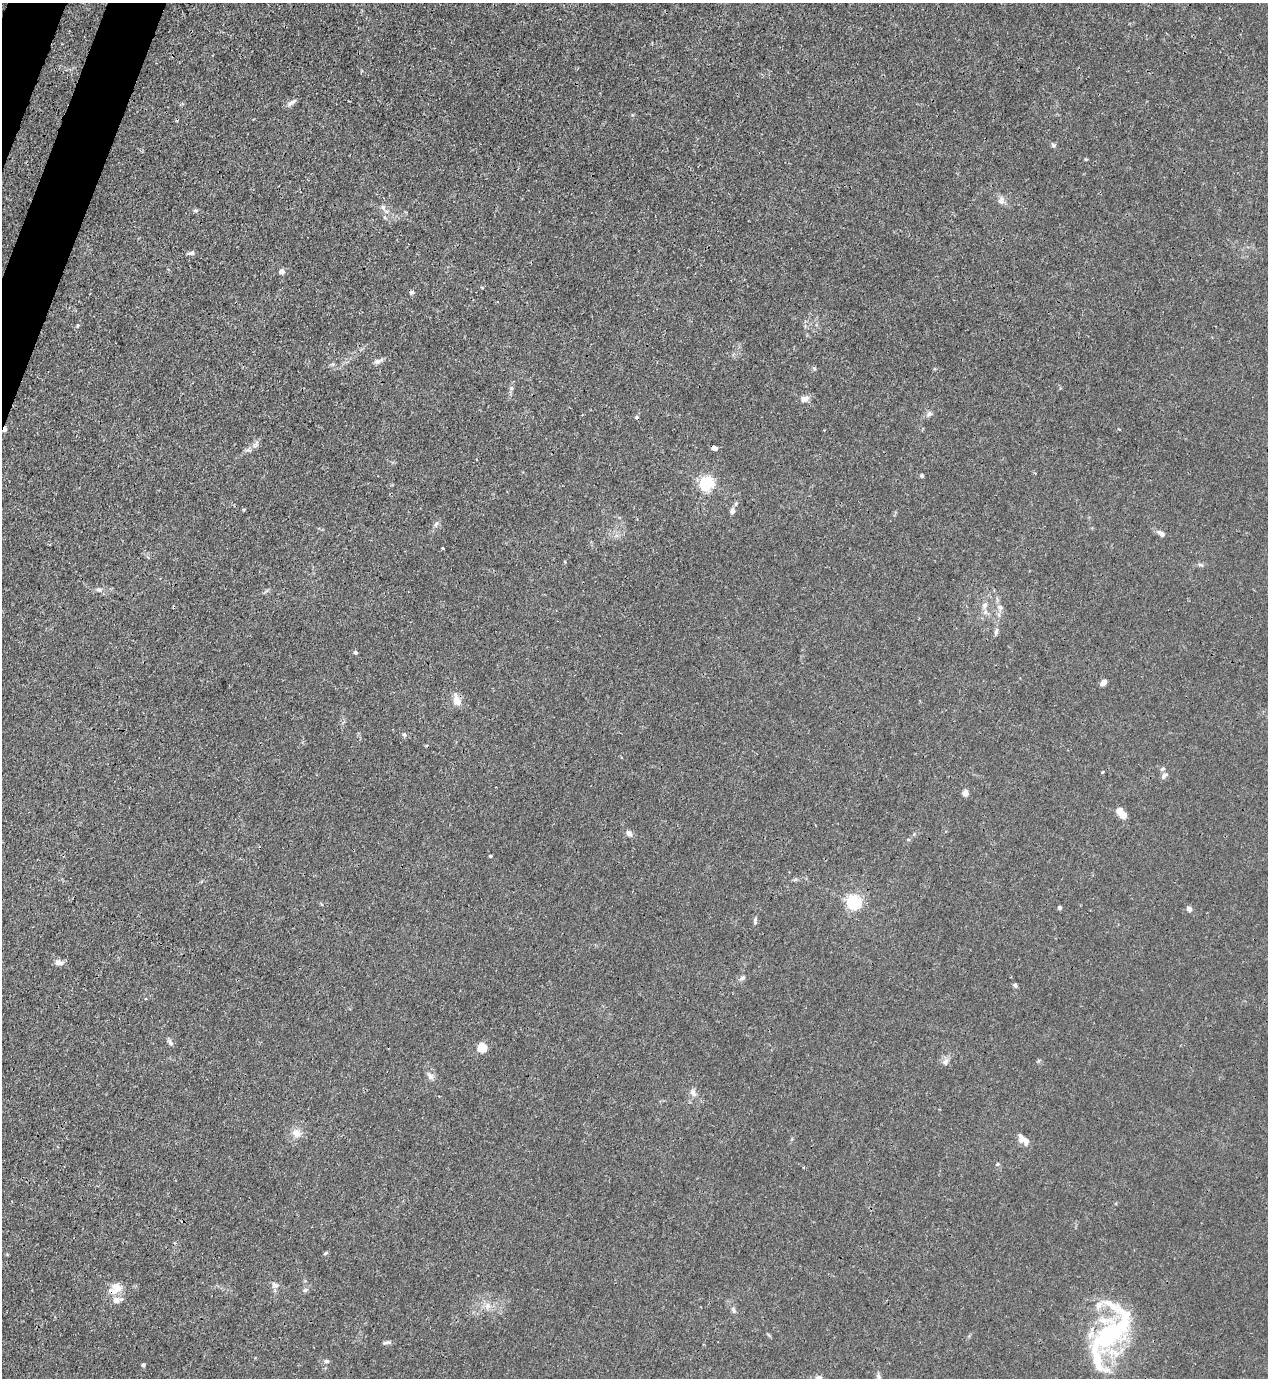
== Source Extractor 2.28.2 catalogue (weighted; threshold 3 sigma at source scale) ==
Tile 11 of 4 x 4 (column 3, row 3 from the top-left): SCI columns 2764-4029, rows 1421-2796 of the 5650 x 5590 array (HDU 1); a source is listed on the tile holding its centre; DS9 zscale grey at full resolution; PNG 1270 x 1380 px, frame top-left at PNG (2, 3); no overlay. Shown black and unused: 2% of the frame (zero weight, under 3 of 4 exposures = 7% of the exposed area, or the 3 px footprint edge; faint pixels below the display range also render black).
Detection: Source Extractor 2.28.2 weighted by HDU 2 'WHT'; one run over the whole footprint, this tile lists its part. Background 0.0192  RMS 0.0026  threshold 0.0119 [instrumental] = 3 sigma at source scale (4.5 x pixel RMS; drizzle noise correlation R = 1.50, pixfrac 1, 0.05/0.05 arcsec/px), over >= 5 px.
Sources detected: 75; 4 cosmic-ray / hot-pixel residue — not listed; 7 inside a brighter listed object's ellipse — not listed separately; the other 64 listed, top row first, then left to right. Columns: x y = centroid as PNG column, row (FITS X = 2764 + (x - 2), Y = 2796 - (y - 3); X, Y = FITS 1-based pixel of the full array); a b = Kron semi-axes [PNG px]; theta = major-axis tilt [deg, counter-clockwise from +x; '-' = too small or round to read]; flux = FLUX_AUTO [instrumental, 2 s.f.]
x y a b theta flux
291 103 14 5 35 0.99
1053 145 7 5 -15 0.5
1086 159 5 3 - 0.24
1001 201 11 9 -86 1.3
383 207 10 5 -64 0.87
196 210 8 4 0 0.48
191 253 8 5 5 0.75
281 272 7 7 - 0.92
377 362 8 6 -31 0.86
511 388 6 4 -72 0.42
805 399 11 8 24 1.4
929 414 9 6 26 0.79
255 444 14 5 54 1.1
714 448 6 5 - 0.89
922 475 4 4 - 0.61
706 483 6 6 - 61
732 511 9 6 84 0.96
436 524 10 5 65 0.73
1161 533 13 6 -38 0.92
443 548 3 2 - 0.3
1201 565 7 4 -18 0.42
99 590 10 5 -12 0.76
985 605 8 6 64 1
1000 608 10 7 -81 1.2
996 632 9 4 70 0.66
355 652 4 4 - 0.56
1103 682 7 4 46 1.6
457 700 14 8 -71 2.7
404 735 6 5 - 0.49
1162 769 7 5 27 0.48
1102 772 3 2 - 0.4
1164 776 11 6 46 0.76
965 793 6 6 - 1.7
1121 812 12 6 -55 3.7
629 833 9 6 -44 1.1
490 856 3 3 - 0.36
853 902 6 6 - 61
1059 907 5 5 - 0.48
1189 909 5 5 - 1
755 921 11 3 -86 0.47
59 962 12 7 -13 1.3
742 978 8 6 32 0.67
1015 985 6 4 -59 0.57
170 1043 8 5 -47 0.74
482 1047 7 7 - 6
945 1062 10 7 69 1.1
430 1075 12 7 -51 1.2
693 1092 12 7 -51 1.4
296 1133 12 11 - 2.2
1022 1139 15 8 -53 1.9
997 1164 5 4 - 0.36
325 1253 7 4 27 0.37
275 1285 11 6 -31 0.94
116 1287 15 10 -21 2.6
305 1290 6 4 44 0.48
117 1300 14 8 3 1.7
1099 1305 14 8 66 2.1
488 1306 9 6 -84 1.1
733 1310 9 6 -74 0.69
1109 1336 39 28 53 32
387 1343 14 4 2 0.62
327 1361 7 5 0 0.54
143 1365 4 4 - 0.39
819 1377 9 6 -8 0.81
Overlapping masked pixels (flux is a lower limit): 1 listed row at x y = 457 700
Isophote crosses this tile's border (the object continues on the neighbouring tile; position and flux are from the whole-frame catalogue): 1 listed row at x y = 819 1377